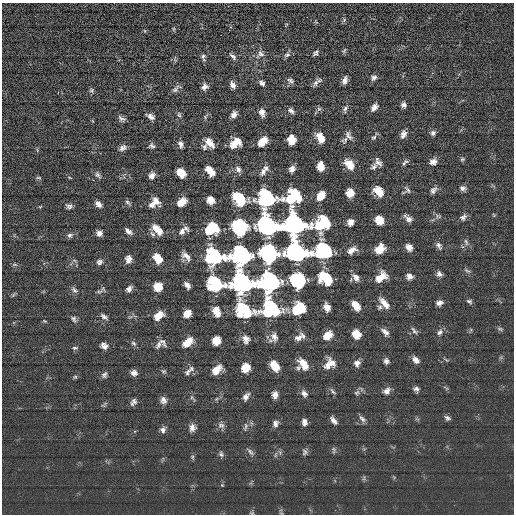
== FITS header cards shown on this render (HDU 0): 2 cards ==
NAXIS1  =                  512 / length of data axis 1
NAXIS2  =                  512 / length of data axis 2

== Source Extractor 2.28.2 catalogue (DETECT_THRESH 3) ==
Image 512 x 512 px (HDU 0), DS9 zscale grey, 1 PNG px = 1 image px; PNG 516 x 516 px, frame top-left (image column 1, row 512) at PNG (2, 3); no overlay
Background 0.628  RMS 15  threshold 45.8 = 3 sigma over >= 5 px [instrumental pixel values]
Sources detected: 203; all 203 listed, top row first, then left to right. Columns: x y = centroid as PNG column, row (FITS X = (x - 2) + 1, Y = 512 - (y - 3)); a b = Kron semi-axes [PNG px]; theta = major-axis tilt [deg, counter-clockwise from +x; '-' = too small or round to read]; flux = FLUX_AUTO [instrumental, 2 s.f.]
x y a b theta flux
344 20 6 4 47 1600
174 29 6 4 -90 1200
145 31 5 3 - 870
344 51 8 5 51 1700
315 53 7 4 49 2400
260 54 12 10 38 6100
287 55 9 6 19 2800
233 56 11 5 -46 3200
203 57 9 5 -76 2800
374 78 7 5 46 3400
345 80 8 5 74 5200
290 81 10 6 -35 3100
317 82 12 5 43 3900
262 83 7 5 -49 3600
233 85 8 5 -63 5000
204 87 8 7 - 4700
176 89 13 5 37 3600
91 90 6 6 - 2000
404 105 6 5 - 3600
374 107 8 5 53 5500
319 109 7 5 42 2200
345 109 10 5 67 2900
291 111 8 6 -46 3400
262 113 8 6 -77 6200
234 114 8 6 63 5200
179 115 7 5 -72 2200
150 116 9 5 -29 4400
205 117 9 4 46 1900
121 119 9 5 -34 3400
433 133 7 6 - 3000
403 134 9 5 71 5100
349 136 13 7 -56 4600
320 137 10 7 -62 14000
374 137 10 4 53 2400
292 140 8 7 - 18000
345 140 12 8 40 3700
209 142 12 7 -48 11000
263 142 9 6 47 17000
235 143 11 7 35 16000
181 144 8 6 -72 4200
152 146 7 6 - 2800
204 147 9 7 -90 3300
123 148 9 6 27 4300
462 159 6 5 - 1700
405 162 10 5 37 2600
433 162 9 7 24 5700
378 163 10 6 -37 4600
349 164 11 7 -48 16000
321 166 7 6 - 14000
374 167 11 8 49 4000
266 168 10 7 -48 3900
238 169 8 6 -58 4400
292 169 7 6 - 5500
210 171 9 6 -50 15000
263 171 11 6 67 5100
181 173 8 7 - 16000
98 175 10 7 -43 3400
152 175 8 6 56 5300
69 177 6 3 -19 930
38 178 8 4 -1 1600
463 188 8 6 -31 3400
408 190 13 6 -49 3200
433 190 9 6 49 3900
378 191 10 7 -43 16000
350 193 7 7 - 14000
321 195 9 7 54 14000
267 197 14 13 - 110000
293 197 13 10 45 81000
239 198 11 8 -48 67000
210 200 7 6 - 11000
156 201 11 5 -55 6600
128 202 9 4 -52 2300
182 202 9 6 35 13000
98 204 7 5 -43 5000
152 204 9 7 46 6200
69 206 7 6 - 3300
40 207 6 4 3 1000
494 215 5 4 - 1100
438 216 9 5 -18 2600
463 217 9 7 45 3600
408 218 11 6 -45 5100
379 220 7 7 - 18000
350 222 6 6 - 6800
322 223 13 10 34 75000
295 224 15 13 1 300000
268 225 12 9 -48 470000
239 227 9 9 - 320000
185 228 9 5 -43 3200
157 229 12 6 -47 13000
211 229 10 8 34 66000
128 231 8 4 -40 4700
182 231 11 7 58 5000
99 233 6 5 - 4800
152 234 9 5 -51 2700
70 235 8 6 11 3200
466 242 10 5 -71 2800
439 245 10 6 -54 3700
409 247 7 6 - 6400
380 249 9 7 41 18000
324 250 14 12 7 120000
352 250 13 7 32 6500
297 252 12 9 -43 470000
268 253 9 9 - 680000
240 255 11 10 - 460000
186 256 14 7 -44 6500
213 256 14 12 4 120000
158 258 10 7 -52 16000
128 259 8 6 81 7100
75 260 8 3 -19 1500
99 262 8 6 28 3500
15 264 9 4 0 1900
467 270 9 4 -19 2000
439 274 8 6 -47 3900
409 276 7 7 - 5200
356 277 11 7 -54 6100
381 277 13 8 39 15000
326 278 11 8 -44 64000
297 280 9 8 - 320000
269 282 11 10 - 480000
215 283 14 11 -34 77000
242 283 15 13 12 300000
187 285 8 5 -54 5300
158 287 7 7 - 19000
129 289 8 5 49 4700
74 290 10 5 -52 3100
99 291 10 5 13 2700
13 295 7 4 45 1500
469 301 7 5 -25 2300
384 303 15 6 -49 9700
439 303 7 5 14 4800
356 305 10 6 -54 14000
327 307 7 5 -68 8200
380 307 7 6 - 2100
271 309 15 14 - 110000
298 309 10 8 36 65000
244 310 14 11 -40 78000
216 311 10 7 -66 13000
187 314 7 6 - 13000
159 315 10 7 37 14000
104 316 11 5 -35 3500
74 319 10 6 -60 3100
44 321 5 4 - 1100
500 329 9 5 -14 2000
414 331 11 5 -49 2800
385 332 10 6 -43 5000
439 332 9 7 45 3900
356 334 8 7 - 17000
303 336 11 5 -54 3300
328 336 9 7 41 14000
274 337 12 9 -78 6800
298 338 11 8 30 6100
245 339 10 8 -68 6500
216 340 8 7 - 14000
162 341 12 5 -53 3500
188 342 11 7 42 17000
134 343 8 6 -39 2500
159 344 13 10 37 5200
104 346 8 6 -28 5100
75 348 8 4 0 1900
416 360 9 6 -43 6000
446 360 8 3 -44 1200
386 361 6 6 - 3600
332 363 11 7 -47 6200
357 363 8 7 - 4900
303 364 12 7 -52 15000
328 365 15 8 75 9200
275 366 10 7 -58 19000
245 368 8 7 - 17000
298 368 7 6 - 2500
217 370 11 7 44 14000
163 371 7 5 -15 1800
188 372 12 6 55 4700
134 373 7 6 - 4900
104 375 9 7 58 3100
75 377 5 5 - 1400
446 388 10 3 -35 1700
416 389 7 6 - 3300
333 391 11 4 -52 2200
387 391 10 7 38 5400
357 393 8 6 35 2900
304 394 9 7 -54 4700
275 395 8 6 85 6300
246 397 10 6 57 5000
163 400 9 7 -72 5300
133 402 8 5 57 3600
104 405 9 5 41 1800
447 418 7 5 -30 2900
362 419 11 5 -47 3400
333 420 9 5 -51 5000
304 422 8 6 -83 5000
275 424 8 7 - 4500
221 425 10 8 -23 3800
245 427 14 5 75 3300
192 428 8 7 - 5600
163 430 7 7 - 3800
334 450 9 4 -89 1900
250 452 11 5 -49 3100
305 452 9 6 83 2800
221 454 8 6 -61 2600
275 455 8 3 71 1800
192 457 6 5 - 1600
222 485 4 4 - 860
252 513 6 4 6 1400
At the frame edge (FLAGS 8, measured only in part): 1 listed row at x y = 252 513